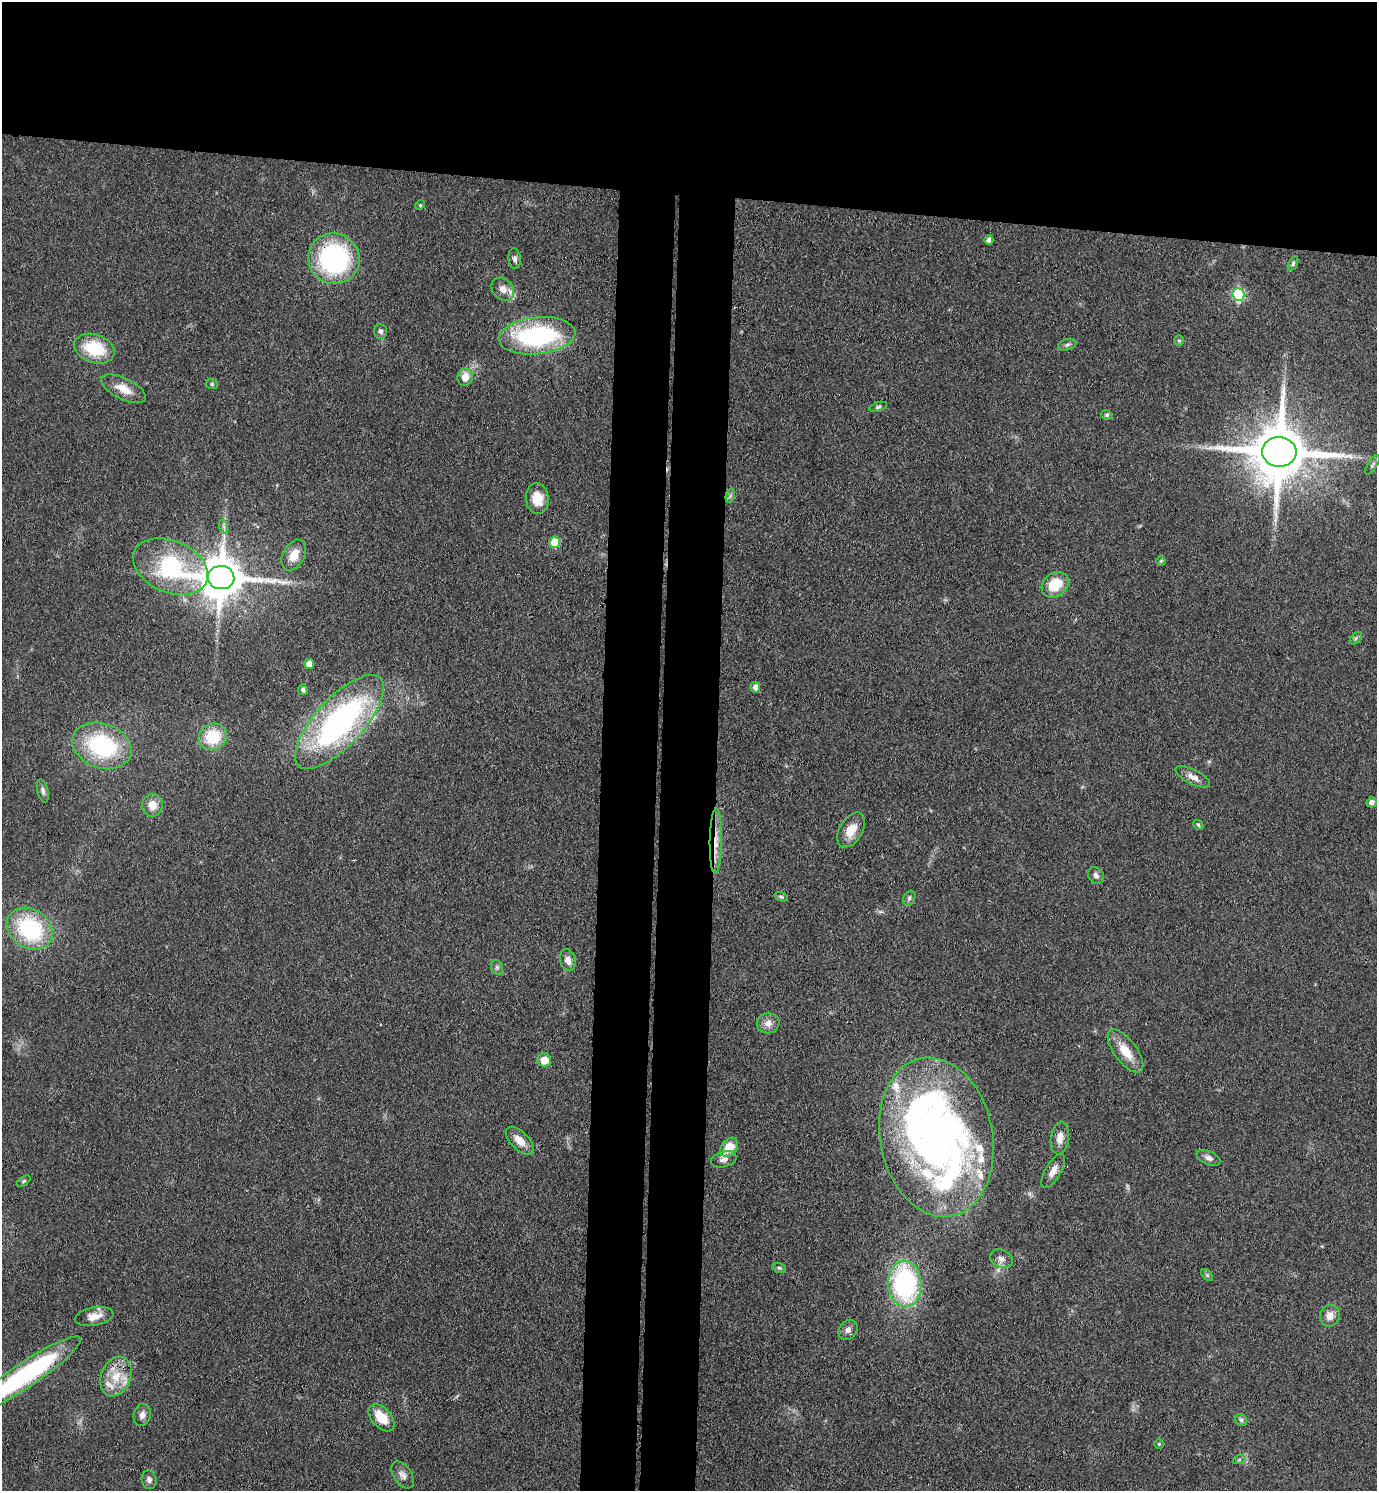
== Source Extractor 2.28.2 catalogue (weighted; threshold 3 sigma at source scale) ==
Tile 2 of 3 x 3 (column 2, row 1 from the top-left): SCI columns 1643-3017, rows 2984-4472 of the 4553 x 4479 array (HDU 1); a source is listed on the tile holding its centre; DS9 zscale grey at full resolution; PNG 1379 x 1493 px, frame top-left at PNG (2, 2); each listed source drawn as its Kron ellipse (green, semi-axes under 4 px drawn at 4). Shown black and unused: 20% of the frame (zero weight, under 3 of 4 exposures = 5% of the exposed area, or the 3 px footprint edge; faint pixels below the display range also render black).
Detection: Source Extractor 2.28.2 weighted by HDU 2 'WHT'; one run over the whole footprint, this tile lists its part. Background 0.14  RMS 0.0073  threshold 0.0327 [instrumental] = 3 sigma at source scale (4.5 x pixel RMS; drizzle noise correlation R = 1.50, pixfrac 1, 0.05/0.05 arcsec/px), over >= 5 px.
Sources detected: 83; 8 inside a brighter listed object's ellipse — not listed separately; the other 75 listed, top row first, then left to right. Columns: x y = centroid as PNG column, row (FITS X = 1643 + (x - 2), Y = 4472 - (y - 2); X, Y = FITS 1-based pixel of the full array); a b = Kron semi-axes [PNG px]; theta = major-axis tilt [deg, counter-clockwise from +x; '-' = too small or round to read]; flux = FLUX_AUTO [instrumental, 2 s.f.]
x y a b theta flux
420 205 5 4 - 0.86
989 240 4 4 - 2.7
334 259 26 25 - 110
515 259 10 6 -85 2.4
1293 263 7 4 64 1.5
503 289 12 10 -51 5.7
1238 295 6 6 - 84
381 331 7 6 - 3
537 336 38 18 6 110
1179 341 5 5 - 1.2
1067 345 9 5 15 2
94 349 21 14 -19 32
465 377 9 7 74 8
212 384 6 5 - 1.2
123 389 24 10 -26 11
878 407 9 4 18 1.5
1107 415 6 4 -12 1.3
1279 452 17 15 -2 5600
1372 465 11 4 57 1.7
730 496 7 4 72 1.6
537 498 15 11 -84 14
224 527 7 4 -71 1.8
555 542 5 5 - 31
294 555 17 10 61 11
1161 561 4 4 - 0.85
171 567 39 26 -23 82
221 578 13 11 -3 3000
1055 585 14 11 39 20
1356 638 7 4 46 1.5
309 664 5 5 - 8.1
755 687 5 5 - 3.8
303 690 5 5 - 1.9
339 722 60 24 47 200
213 737 14 13 - 28
102 746 30 22 -19 77
1193 777 19 7 -27 5.6
43 791 12 5 -76 2.5
1372 802 5 5 - 3.5
152 805 11 10 - 7.9
1198 825 6 4 -44 0.99
851 830 19 11 59 12
716 841 32 6 89 10
1096 876 9 7 -56 3.1
781 897 7 4 -21 1.3
909 898 8 5 64 1.8
30 929 24 19 -34 74
568 960 11 7 -73 4.7
497 967 8 6 -69 1.7
768 1023 11 10 - 5.3
1125 1051 25 11 -53 15
544 1060 7 6 - 9.8
936 1137 80 56 -79 420
1060 1138 16 9 83 7.2
520 1141 17 9 -45 8.8
729 1147 10 7 49 15
1208 1158 12 6 -25 3.2
724 1159 13 7 14 3.8
1053 1171 19 8 60 5.9
24 1181 7 4 36 1
1002 1259 12 8 -25 4
779 1268 7 5 -21 1.2
1207 1275 7 4 -45 1.3
905 1284 23 16 -87 130
1330 1316 11 9 69 6.2
94 1317 19 9 10 8.2
848 1330 11 8 52 3.4
26 1375 65 12 34 130
116 1377 20 14 67 17
142 1415 11 8 75 4
381 1418 16 9 -47 17
1241 1420 6 5 - 1.6
1159 1444 4 4 - 1
1239 1460 7 4 18 1.4
403 1475 15 9 -55 4.5
149 1480 9 7 -76 2.7
Overlapping masked pixels (flux is a lower limit): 3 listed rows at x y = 334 259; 716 841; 116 1377
Isophote crosses this tile's border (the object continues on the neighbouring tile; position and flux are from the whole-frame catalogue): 1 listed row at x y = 26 1375